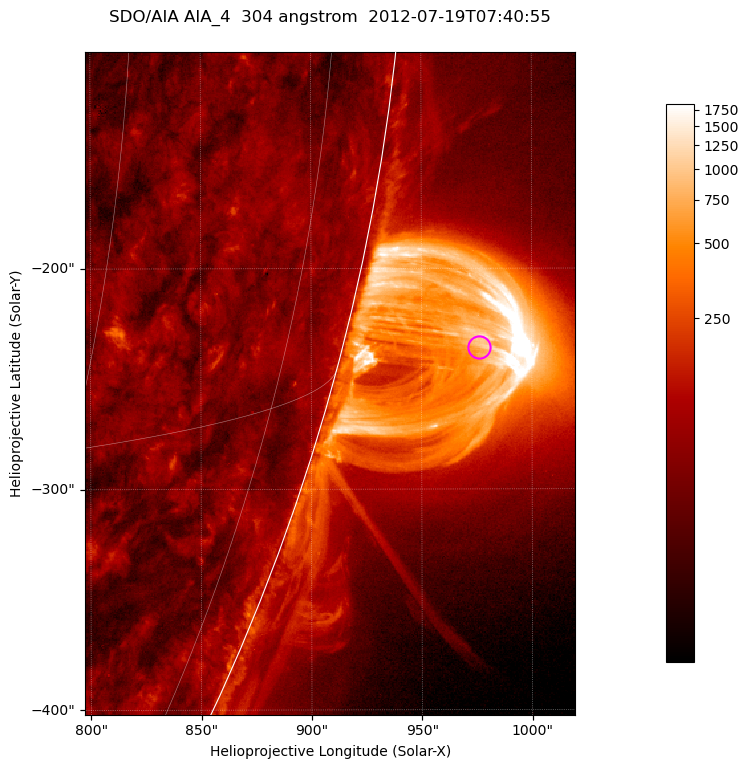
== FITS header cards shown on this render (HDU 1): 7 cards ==
TELESCOP= 'SDO/AIA '           / For AIA: SDO/AIA
INSTRUME= 'AIA_4   '           / For AIA: AIA_ATA1, AIA_ATA2, AIA_ATA3 or AIA_AT
WAVELNTH=                  304 / [angstrom] Wavelength
WAVEUNIT= 'angstrom'           / Wavelength unit: angstrom
DATE-OBS= '2012-07-19T07:40:55.139' / [ISO] Date when observation started; ISO 8
CTYPE1  = 'HPLN-TAN'           / CTYPE1; Typically HPLN
CTYPE2  = 'HPLT-TAN'           / CTYPE2; Typically HPLT

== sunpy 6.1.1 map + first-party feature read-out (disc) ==
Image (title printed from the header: SDO/AIA AIA_4  304 angstrom  2012-07-19T07:40:55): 370 x 500 px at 0.6 arcsec/px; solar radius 944 arcsec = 1573 px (partial field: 1.2% of the solar disc is inside the frame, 49% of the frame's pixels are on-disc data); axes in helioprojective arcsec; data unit not stated in the header (colour bar unlabelled)
Orientation: roll -0.132 deg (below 1 deg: not rotated)
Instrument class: DISC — disc imager (sunpy class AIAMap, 304 A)
Bright regions (active regions / flare kernels): reference = the on-disc median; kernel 3 px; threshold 5 sigma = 123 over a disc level ~61.3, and >= 1.15x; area >= 185 px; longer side >= 4 px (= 2.4 arcsec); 0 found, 0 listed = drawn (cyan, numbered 1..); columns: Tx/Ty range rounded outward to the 2 arcsec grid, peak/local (2 s.f.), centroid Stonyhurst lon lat
Off-limb structures (1.02-1.3 R_sun): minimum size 92 px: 4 found; the strongest spans PA ~250..260 deg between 1.02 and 1.14 R_sun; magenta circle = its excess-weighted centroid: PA ~255 deg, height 1.06 R_sun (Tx ~976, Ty ~-236 arcsec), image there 16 x the reference